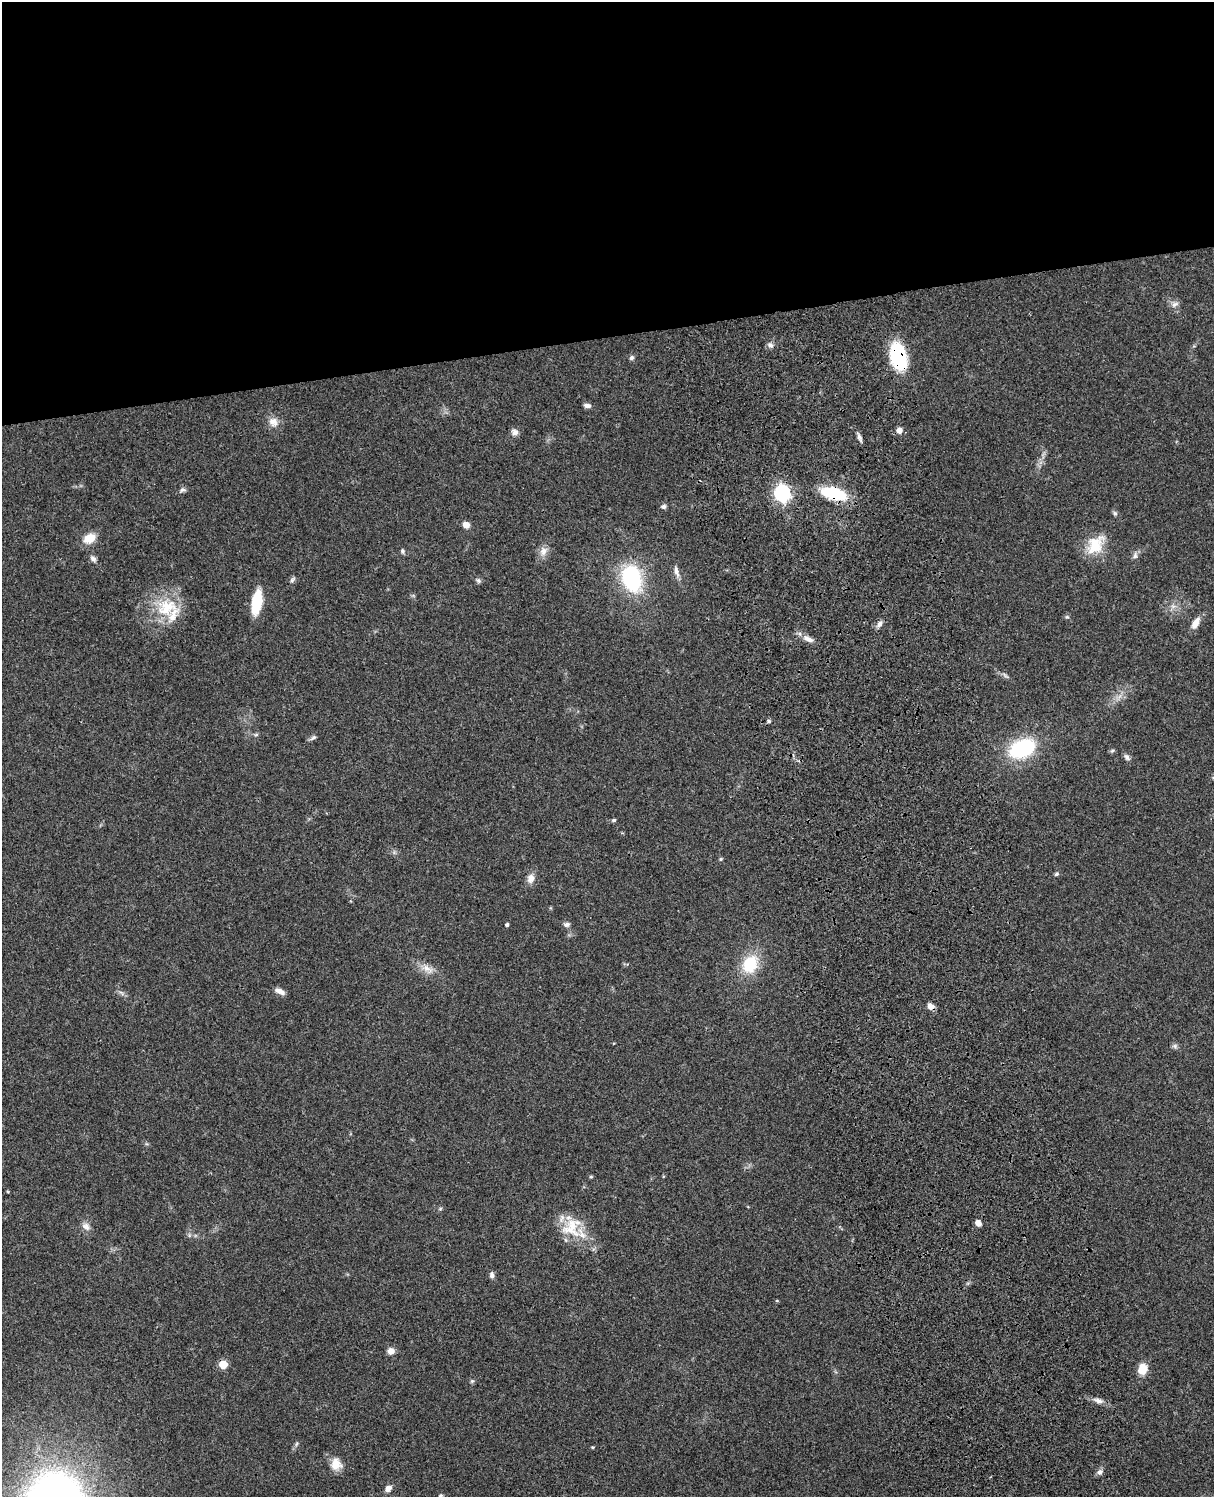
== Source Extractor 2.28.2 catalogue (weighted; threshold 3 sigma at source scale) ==
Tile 2 of 4 x 3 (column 2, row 1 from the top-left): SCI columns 1334-2545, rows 3268-4762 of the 5088 x 4926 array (HDU 1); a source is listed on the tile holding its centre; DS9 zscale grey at full resolution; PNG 1216 x 1499 px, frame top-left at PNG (2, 2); no overlay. Shown black and unused: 22% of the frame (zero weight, under 3 of 4 exposures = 6% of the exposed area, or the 3 px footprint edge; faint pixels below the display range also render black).
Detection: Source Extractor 2.28.2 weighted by HDU 2 'WHT'; one run over the whole footprint, this tile lists its part. Background 0.103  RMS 0.0065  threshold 0.0292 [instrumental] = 3 sigma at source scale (4.5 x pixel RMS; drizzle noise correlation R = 1.50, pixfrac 1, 0.05/0.05 arcsec/px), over >= 5 px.
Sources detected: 68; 1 inside a brighter listed object's ellipse — not listed separately; the other 67 listed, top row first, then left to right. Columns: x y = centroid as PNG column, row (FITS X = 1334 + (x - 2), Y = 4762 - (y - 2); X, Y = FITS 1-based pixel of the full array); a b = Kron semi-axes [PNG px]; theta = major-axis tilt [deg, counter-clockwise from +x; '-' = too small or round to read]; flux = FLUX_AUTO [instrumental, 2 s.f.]
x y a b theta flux
1175 304 11 7 25 2.7
770 345 8 6 -31 2.1
898 356 21 12 -77 57
631 358 7 5 47 1.5
587 405 9 5 -4 2
273 422 13 12 - 5.6
899 430 5 5 - 5
514 432 9 8 - 2.9
859 437 12 5 -64 2.2
182 490 9 6 15 1.6
782 493 7 6 - 200
834 493 22 11 -14 37
663 506 6 6 - 1.6
1115 513 7 5 -67 1.3
466 525 7 6 - 4.9
90 538 16 11 31 9
1095 545 28 18 54 19
402 551 7 5 -80 1.3
543 551 14 10 70 4.9
1135 555 10 6 89 2.2
93 559 10 7 -49 2.3
676 571 15 5 -75 3.3
632 578 25 17 -72 59
292 580 9 5 55 1.5
478 580 8 6 -39 1.5
257 602 18 7 81 36
167 607 32 25 13 28
1067 617 6 3 -17 0.84
1195 623 17 7 60 5.4
879 624 9 6 51 2.7
808 639 15 7 -26 4.3
1005 675 11 4 -41 1.7
769 721 5 4 - 1.1
256 735 6 4 -18 0.93
313 737 9 5 32 1.6
1022 748 22 14 23 60
1112 751 6 5 - 1.1
1127 757 10 6 -52 2.1
614 820 6 4 16 1.1
721 859 5 4 - 0.8
1056 874 6 5 - 1.2
531 878 13 9 73 4.6
566 924 9 6 2 2
507 925 4 4 - 1.3
750 964 15 12 59 30
427 969 19 9 -29 6.6
280 991 12 6 -22 3.6
121 993 9 3 -45 1.3
931 1006 9 7 -26 3.2
1175 1046 8 6 -1 1.6
591 1177 4 4 - 0.74
440 1209 6 4 19 0.79
978 1223 6 5 - 3.6
86 1226 12 9 -46 3.7
572 1227 30 25 52 21
492 1275 8 6 -75 2
777 1301 5 3 - 0.6
391 1351 8 7 - 4.1
223 1364 5 5 - 17
1142 1369 10 8 73 11
472 1381 6 5 - 0.98
1098 1400 15 6 -20 3.7
296 1444 6 4 70 1
336 1464 15 14 - 7.9
1100 1472 8 7 - 2.4
388 1488 8 6 38 3.3
441 1496 5 5 - 1.2
Overlapping masked pixels (flux is a lower limit): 3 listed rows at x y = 898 356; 834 493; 931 1006
Isophote crosses this tile's border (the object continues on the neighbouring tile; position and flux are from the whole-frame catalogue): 1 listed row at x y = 441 1496